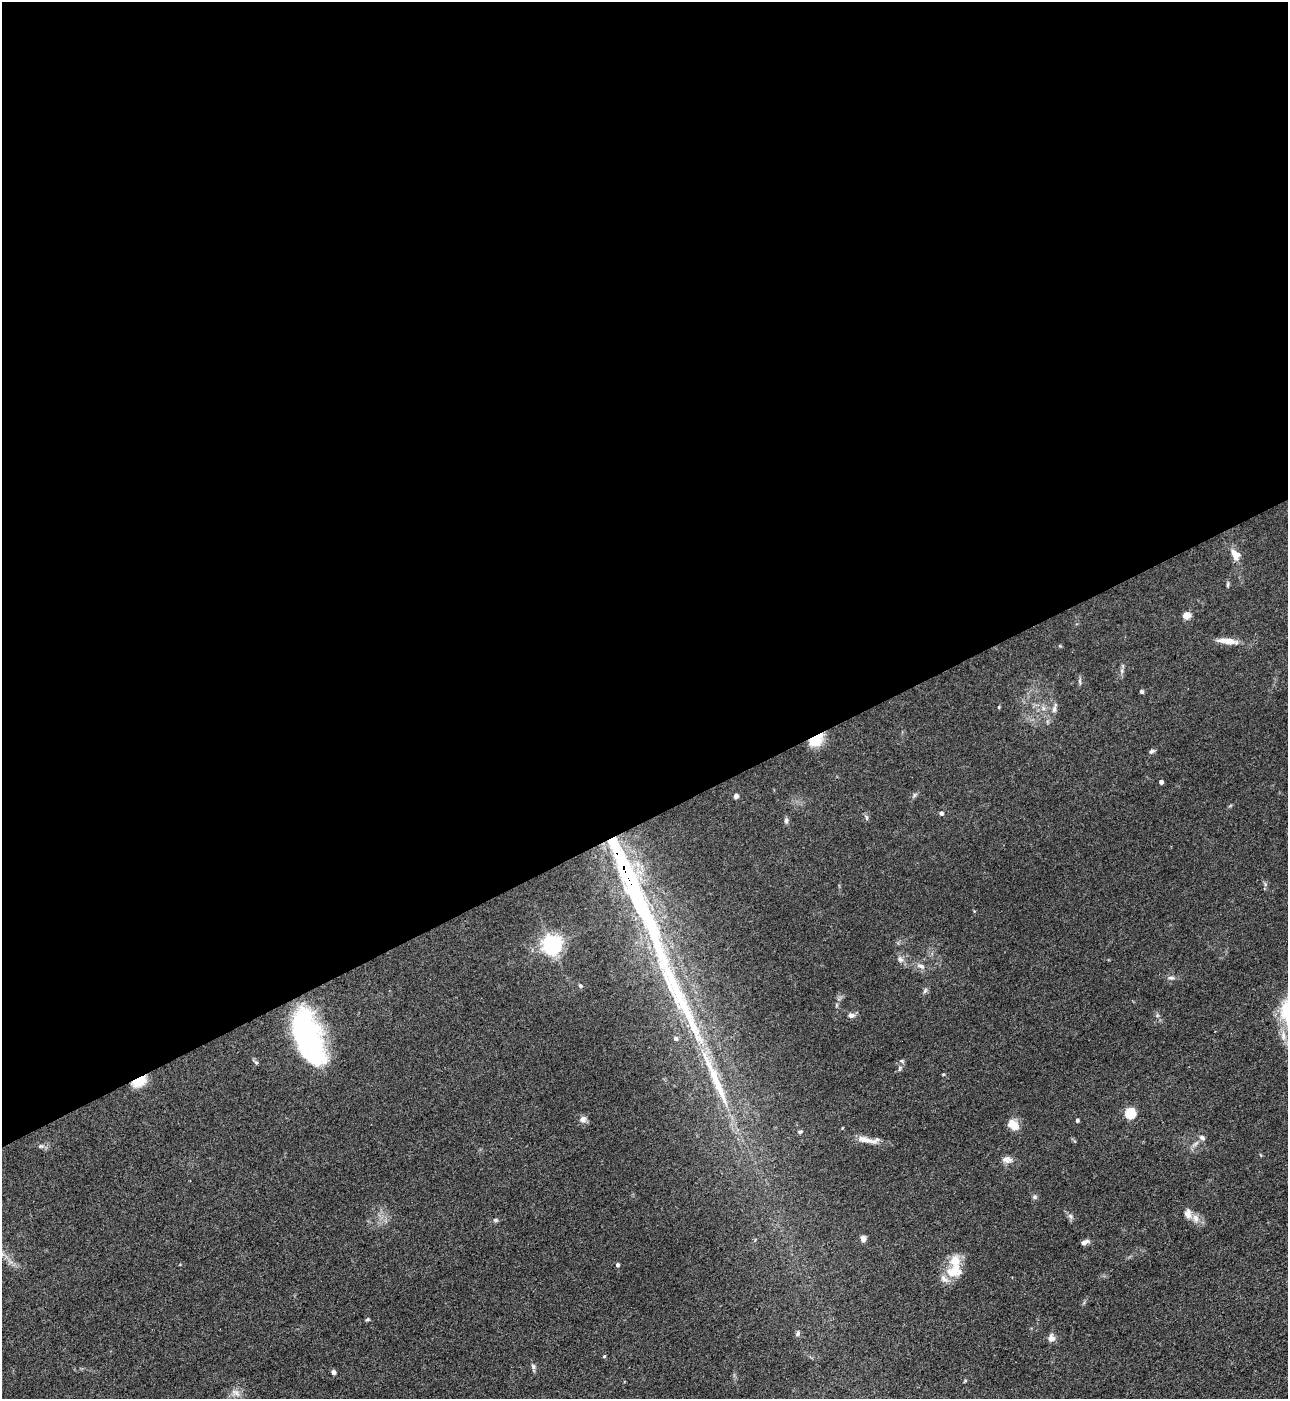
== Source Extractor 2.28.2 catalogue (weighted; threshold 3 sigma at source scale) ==
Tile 2 of 4 x 4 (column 2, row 1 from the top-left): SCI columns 1572-2857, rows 4193-5589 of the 5581 x 5590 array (HDU 1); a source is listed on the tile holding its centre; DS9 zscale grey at full resolution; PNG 1290 x 1401 px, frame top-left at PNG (2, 2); no overlay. Shown black and unused: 59% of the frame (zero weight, under 3 of 4 exposures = <1% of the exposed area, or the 3 px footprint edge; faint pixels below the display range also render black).
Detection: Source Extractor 2.28.2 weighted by HDU 2 'WHT'; one run over the whole footprint, this tile lists its part. Background 0.0534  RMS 0.0055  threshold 0.0246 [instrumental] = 3 sigma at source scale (4.5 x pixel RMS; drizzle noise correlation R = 1.50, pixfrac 1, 0.05/0.05 arcsec/px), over >= 5 px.
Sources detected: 64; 2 inside a brighter object's white glare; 2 long thin detections or spike segments (spike, bleed or trail) — not listed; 4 inside a brighter listed object's ellipse — not listed separately; the other 56 listed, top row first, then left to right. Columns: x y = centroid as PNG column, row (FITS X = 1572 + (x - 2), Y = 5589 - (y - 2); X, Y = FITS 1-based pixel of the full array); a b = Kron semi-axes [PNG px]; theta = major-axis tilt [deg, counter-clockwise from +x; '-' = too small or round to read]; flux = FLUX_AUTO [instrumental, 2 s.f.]
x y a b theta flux
1235 555 14 10 -62 5.3
1228 585 8 4 81 0.87
1186 615 5 4 - 14
1228 641 30 7 -7 6.2
1122 671 9 4 82 1.4
1080 682 6 4 -71 0.88
1142 692 5 4 - 1.1
999 707 4 4 - 0.54
1043 708 7 4 -72 1.3
1054 708 17 5 75 2.5
816 740 16 10 34 14
1152 751 8 5 29 1.3
1161 782 4 4 - 2.2
914 795 7 4 71 0.91
736 796 5 5 - 1.9
941 813 4 4 - 1.7
866 818 8 4 -89 1
786 820 8 6 -84 1.5
637 898 86 15 -64 120
552 945 7 6 - 310
900 959 9 7 -42 2.1
921 966 12 6 -24 2.7
1171 978 9 5 4 1.5
580 986 6 4 -22 0.72
925 991 9 5 63 1.3
851 1015 9 7 -4 2
307 1037 54 24 -69 100
676 1038 5 5 - 1.5
902 1061 6 5 - 0.94
256 1063 5 5 - 0.79
900 1069 7 5 86 1.1
139 1081 15 8 29 13
1130 1113 5 5 - 42
583 1119 9 8 - 2.6
1077 1120 4 4 - 1.2
1013 1125 16 10 -41 5.8
800 1132 6 4 16 0.87
1202 1138 8 6 -25 1.7
867 1140 31 7 -8 6.4
40 1146 7 5 0 1.2
1007 1160 14 9 -5 3.1
1035 1197 7 5 21 1
1070 1216 9 5 -60 1.5
1195 1218 12 8 -70 3.6
495 1220 6 5 - 0.9
863 1239 8 6 -89 2.1
1085 1242 9 5 27 2.3
617 1265 4 4 - 1.2
954 1271 21 16 33 13
367 1319 6 4 6 0.74
798 1333 9 5 64 1.3
1051 1338 10 8 85 2.7
604 1356 4 4 - 0.58
533 1366 7 5 -60 1.3
333 1372 4 4 - 2.9
236 1393 14 7 -45 3.1
Overlapping masked pixels (flux is a lower limit): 3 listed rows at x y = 816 740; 637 898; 139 1081